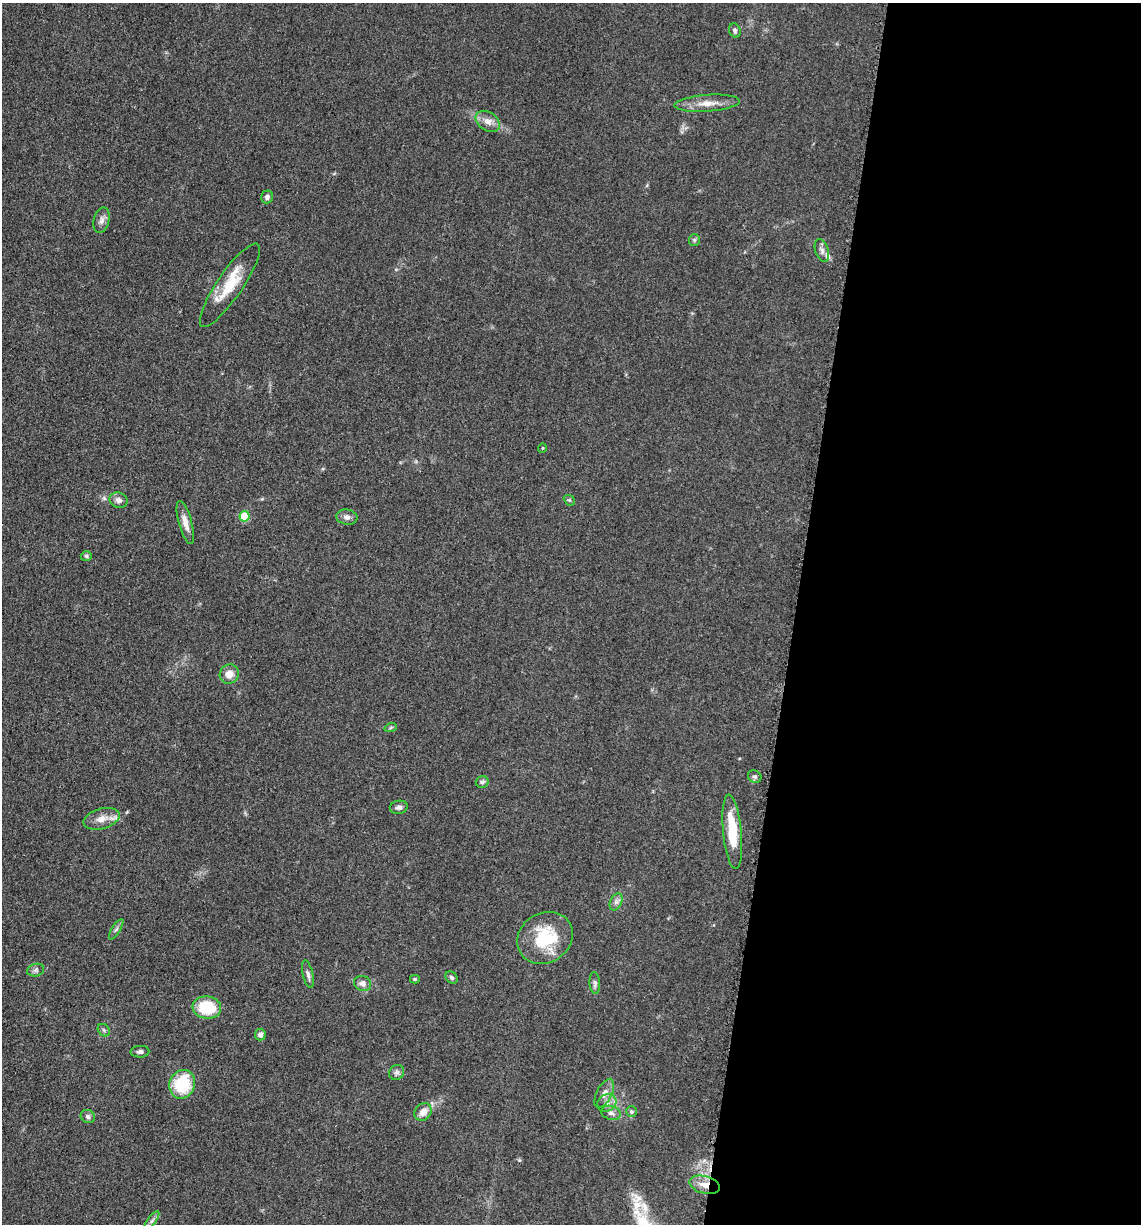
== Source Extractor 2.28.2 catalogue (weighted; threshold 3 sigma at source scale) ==
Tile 12 of 4 x 4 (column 4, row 3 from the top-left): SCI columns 3664-4802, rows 1243-2464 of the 4980 x 4922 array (HDU 1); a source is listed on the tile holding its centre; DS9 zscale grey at full resolution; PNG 1143 x 1226 px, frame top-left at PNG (2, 3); each listed source drawn as its Kron ellipse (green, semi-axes under 4 px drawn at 4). Shown black and unused: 30% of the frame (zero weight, under 3 of 5 exposures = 4% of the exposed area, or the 3 px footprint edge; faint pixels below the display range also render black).
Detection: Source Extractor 2.28.2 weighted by HDU 2 'WHT'; one run over the whole footprint, this tile lists its part. Background 0.0564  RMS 0.0058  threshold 0.0261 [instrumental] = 3 sigma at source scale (4.5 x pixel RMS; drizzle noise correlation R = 1.50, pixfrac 1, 0.05/0.05 arcsec/px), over >= 5 px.
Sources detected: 47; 2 inside a brighter listed object's ellipse — not listed separately; the other 45 listed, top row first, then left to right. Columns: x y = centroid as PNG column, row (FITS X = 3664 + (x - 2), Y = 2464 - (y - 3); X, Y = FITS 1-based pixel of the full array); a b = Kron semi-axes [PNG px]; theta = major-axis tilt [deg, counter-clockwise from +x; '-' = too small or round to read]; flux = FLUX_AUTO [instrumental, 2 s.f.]
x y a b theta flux
735 30 7 5 -70 1.2
707 103 33 8 4 7.8
488 121 13 9 -34 4.4
267 197 6 6 - 1.6
102 220 13 7 77 2.8
694 240 6 5 - 1
822 251 12 6 -72 2.4
230 285 49 12 56 19
542 448 5 3 - 0.45
118 500 9 7 -22 2.7
569 500 6 4 -42 0.87
244 516 5 5 - 23
347 517 10 7 -8 2.5
185 523 22 6 -75 5.2
86 556 5 4 - 0.93
229 674 10 9 - 5
391 727 6 4 20 0.82
755 777 7 6 - 1.4
482 782 6 6 - 1.4
399 807 9 6 10 1.9
101 819 18 10 16 6.4
732 832 37 9 -84 20
616 902 9 5 65 2
116 929 12 3 57 1.4
545 938 29 25 32 31
36 970 8 6 16 1.6
308 974 14 5 -77 2.2
451 977 7 5 -46 1.2
415 979 5 4 - 0.85
363 983 9 7 -27 3.1
595 983 11 5 -87 1.6
207 1008 14 11 -8 23
104 1030 7 5 -47 1.2
260 1034 6 5 - 2.2
140 1052 9 6 2 1.7
397 1072 8 7 - 1.7
182 1084 14 12 68 28
604 1093 16 7 64 3.6
607 1103 10 8 34 3.6
423 1112 9 7 47 5.1
631 1112 5 5 - 0.98
611 1113 10 7 -18 2.4
88 1116 7 6 - 1.8
705 1185 15 8 -14 6.4
152 1221 11 3 55 1.4
Overlapping masked pixels (flux is a lower limit): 1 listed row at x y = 705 1185